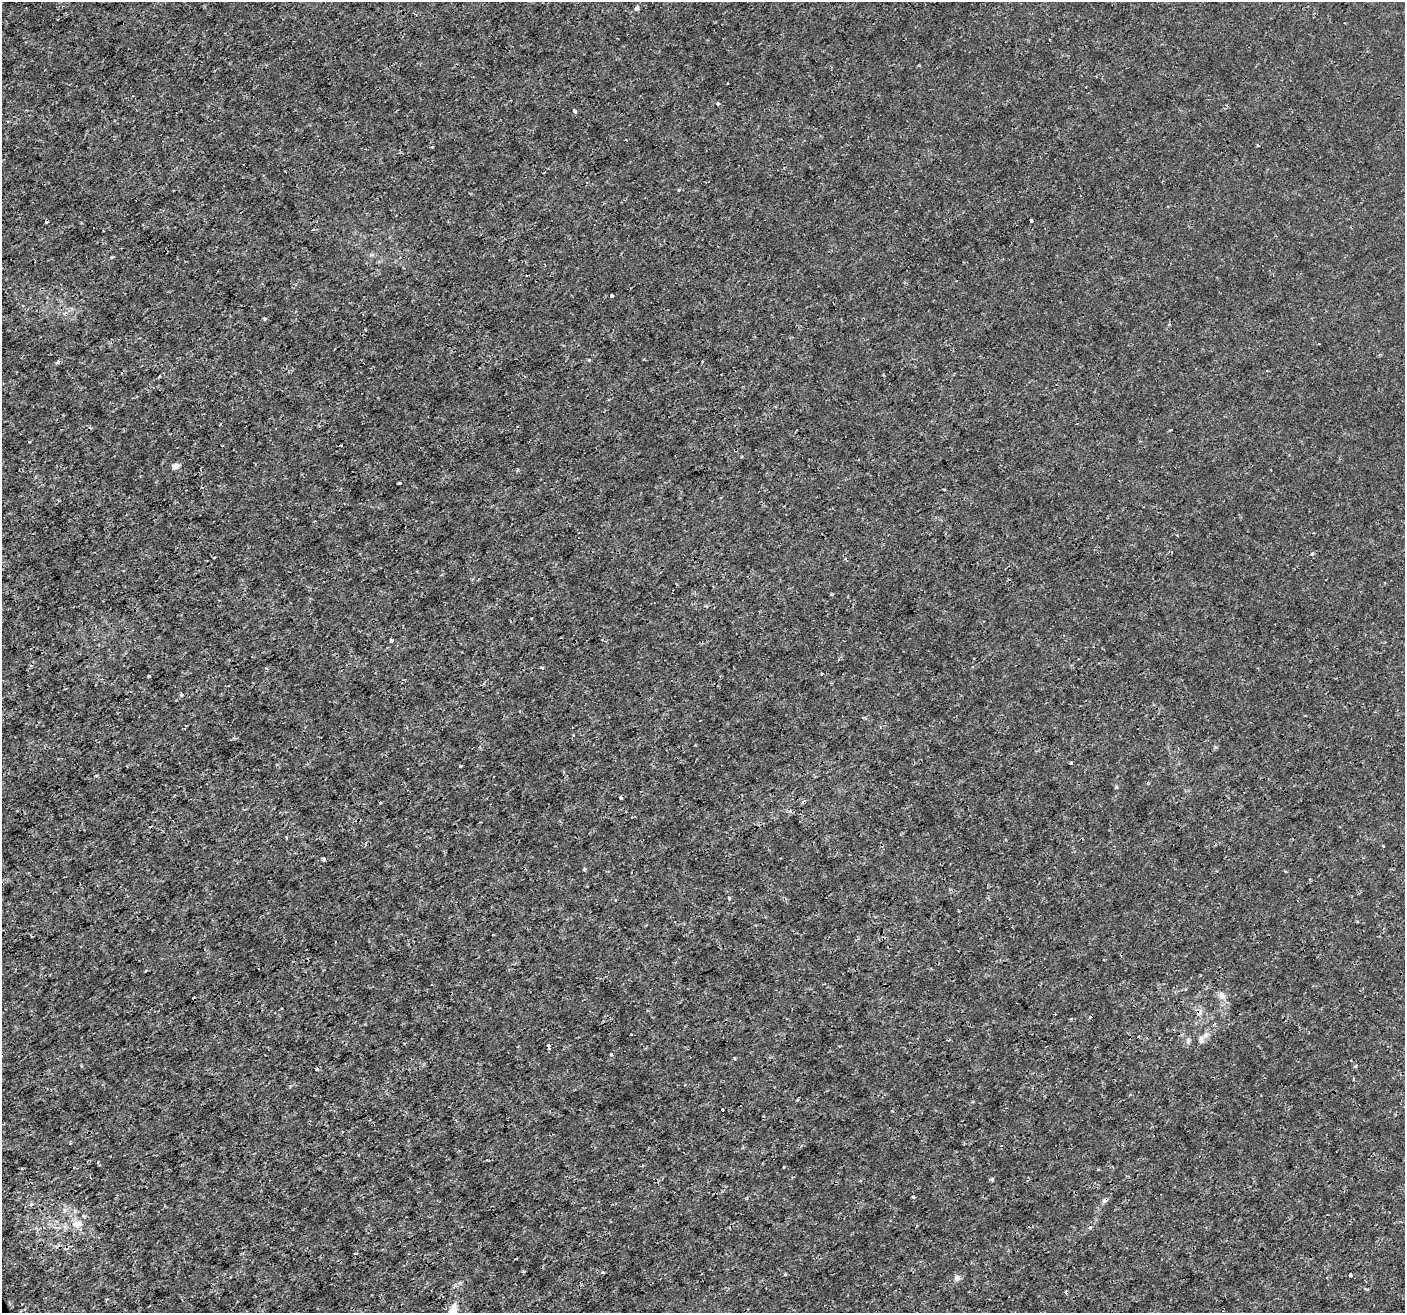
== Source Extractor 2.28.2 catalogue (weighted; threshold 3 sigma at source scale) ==
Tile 7 of 4 x 4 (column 3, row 2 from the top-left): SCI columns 2811-4213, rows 2767-4077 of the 5617 x 5474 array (HDU 1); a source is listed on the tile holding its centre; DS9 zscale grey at full resolution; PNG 1407 x 1315 px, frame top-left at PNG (2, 2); no overlay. Shown black and unused: <1% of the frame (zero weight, under 3 of 4 exposures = <1% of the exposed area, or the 3 px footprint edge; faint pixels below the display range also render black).
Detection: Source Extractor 2.28.2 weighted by HDU 2 'WHT'; one run over the whole footprint, this tile lists its part. Background 1.53e-06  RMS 7.6e-04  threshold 0.00341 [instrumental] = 3 sigma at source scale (4.5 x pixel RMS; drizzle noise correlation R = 1.50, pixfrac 1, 0.0396/0.0396 arcsec/px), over >= 5 px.
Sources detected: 44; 8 cosmic-ray / hot-pixel residue — not listed; the other 36 listed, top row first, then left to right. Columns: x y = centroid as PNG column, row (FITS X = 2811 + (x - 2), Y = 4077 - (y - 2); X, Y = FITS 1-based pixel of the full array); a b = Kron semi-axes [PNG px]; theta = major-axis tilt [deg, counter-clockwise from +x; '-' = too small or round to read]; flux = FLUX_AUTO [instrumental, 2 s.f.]
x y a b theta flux
637 8 4 4 - 0.2
718 103 3 3 - 0.15
575 111 4 3 - 0.2
47 222 3 3 - 0.22
612 296 3 3 - 0.15
265 319 5 3 - 0.083
176 466 5 5 - 0.56
399 483 3 3 - 0.4
1312 553 4 3 - 0.095
832 594 4 3 - 0.075
391 641 4 3 - 0.12
542 667 4 3 - 0.081
149 676 3 3 - 0.22
181 695 4 3 - 0.1
573 735 3 3 - 0.076
480 747 4 4 - 0.085
1071 762 4 3 - 0.076
461 766 3 2 - 0.073
1116 787 5 4 - 0.084
286 837 3 2 - 0.081
324 860 3 3 - 0.11
584 869 4 3 - 0.087
729 898 3 3 - 0.16
1222 995 11 7 -69 0.34
1205 1035 7 6 - 0.25
548 1046 4 4 - 0.097
611 1054 3 3 - 0.098
734 1058 3 3 - 0.08
723 1110 3 3 - 0.17
992 1179 4 3 - 0.14
913 1197 3 2 - 0.073
77 1224 12 9 18 0.59
603 1272 5 3 - 0.076
785 1274 4 3 - 0.071
1350 1275 3 3 - 0.22
957 1278 8 7 - 0.24